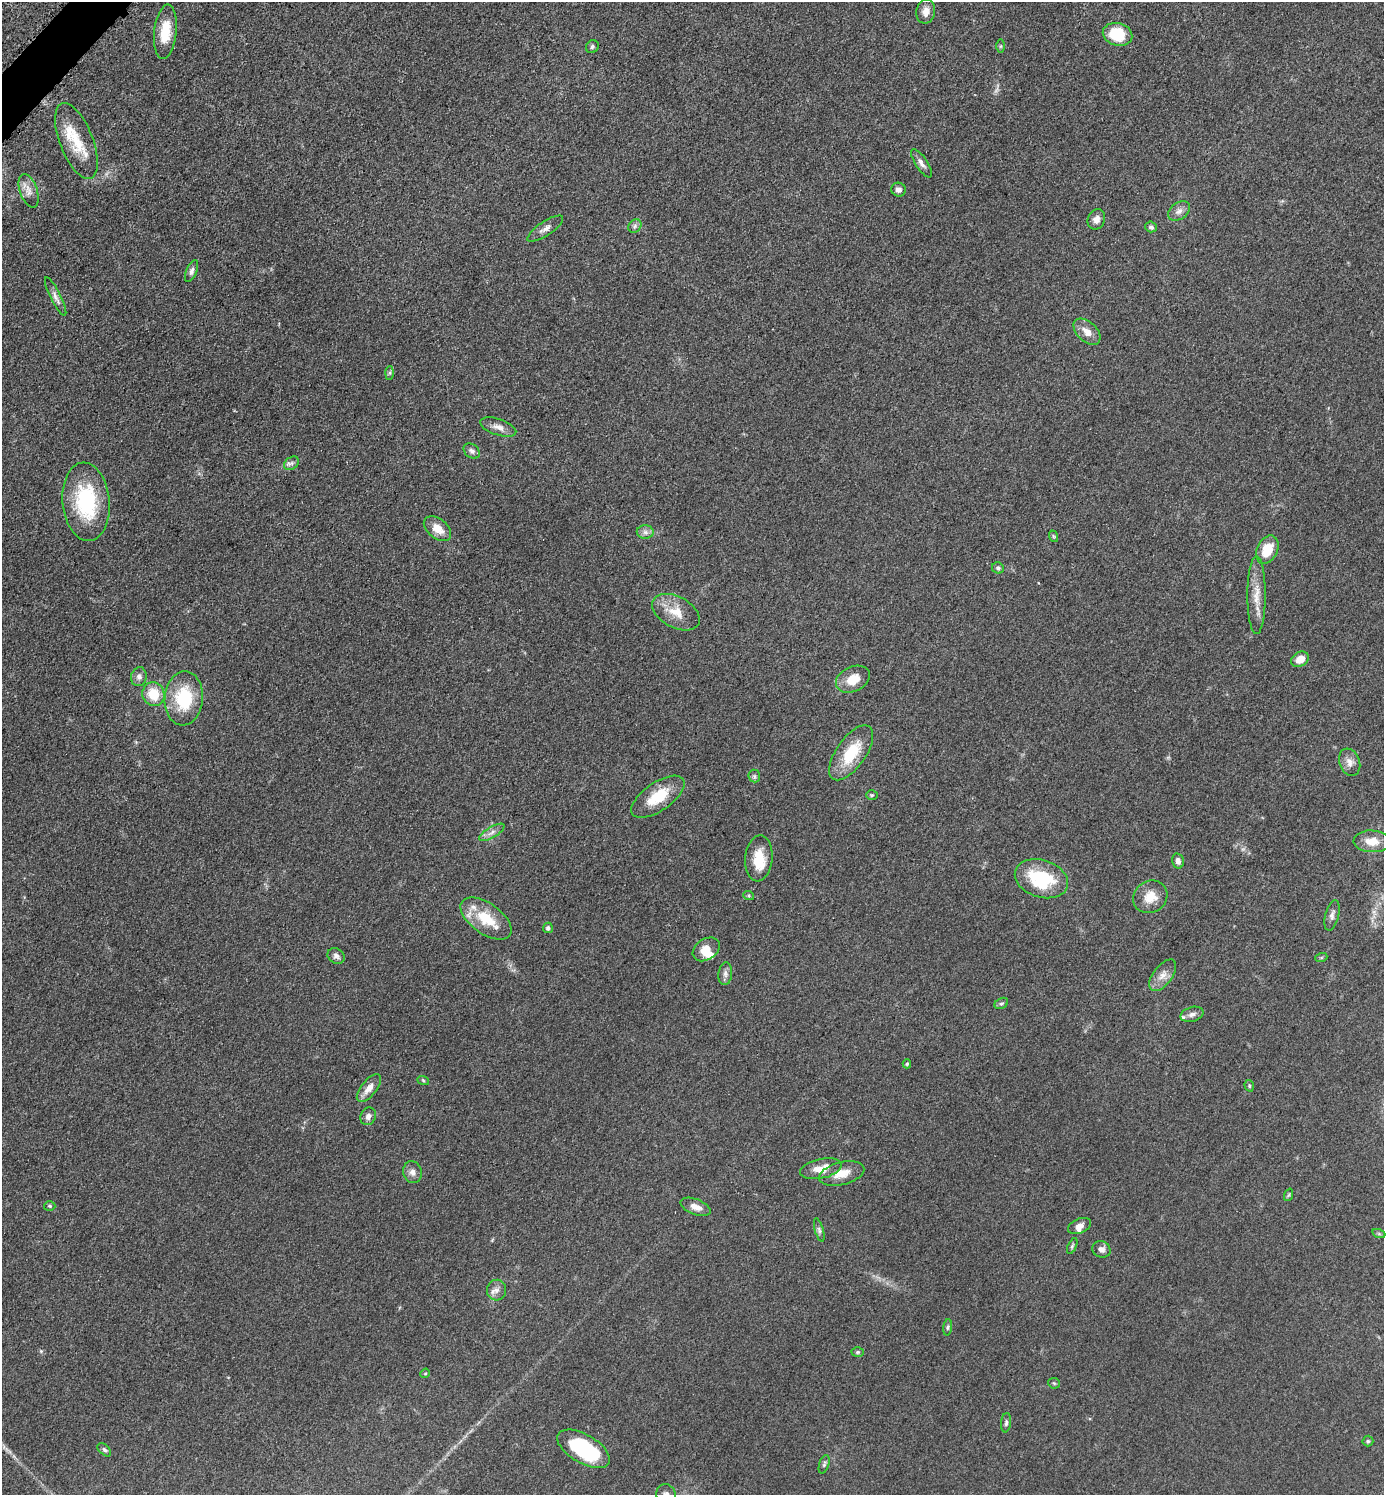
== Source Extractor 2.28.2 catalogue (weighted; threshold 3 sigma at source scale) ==
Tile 11 of 4 x 4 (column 3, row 3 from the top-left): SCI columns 2973-4354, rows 1513-3005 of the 6049 x 6048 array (HDU 1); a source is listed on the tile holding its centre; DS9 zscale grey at full resolution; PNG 1386 x 1497 px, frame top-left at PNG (2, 2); each listed source drawn as its Kron ellipse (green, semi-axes under 4 px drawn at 4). Shown black and unused: <1% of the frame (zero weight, under 3 of 5 exposures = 4% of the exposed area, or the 3 px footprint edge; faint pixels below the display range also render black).
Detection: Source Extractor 2.28.2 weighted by HDU 2 'WHT'; one run over the whole footprint, this tile lists its part. Background 0.05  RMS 0.0054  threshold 0.0244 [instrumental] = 3 sigma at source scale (4.5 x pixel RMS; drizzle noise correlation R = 1.50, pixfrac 1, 0.05/0.05 arcsec/px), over >= 5 px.
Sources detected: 89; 1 too faint to see at this stretch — neither listed nor drawn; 5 inside a brighter listed object's ellipse — not listed separately; the other 83 listed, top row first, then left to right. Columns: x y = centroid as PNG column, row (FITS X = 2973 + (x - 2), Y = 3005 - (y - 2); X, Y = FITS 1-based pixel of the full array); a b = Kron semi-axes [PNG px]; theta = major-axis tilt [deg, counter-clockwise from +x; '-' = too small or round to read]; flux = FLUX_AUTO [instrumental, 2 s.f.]
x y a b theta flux
926 12 12 9 79 3.7
165 32 27 11 84 13
1117 34 15 11 -15 19
1000 46 6 4 89 0.77
592 47 7 6 - 1.1
76 141 40 16 -69 18
921 163 16 6 -56 2.6
898 190 7 7 - 2.1
29 191 17 8 -70 4.5
1179 211 12 8 37 2.9
1096 219 10 8 67 3.1
635 226 7 6 - 1.4
1151 227 6 5 - 1.4
545 229 21 7 34 3.3
192 271 12 5 68 2
56 296 21 5 -64 2.8
1087 332 16 10 -44 5
390 373 7 4 89 0.8
498 427 19 8 -19 3.7
472 451 9 6 -37 1.7
291 463 8 6 37 1.6
86 502 39 23 -85 44
437 529 16 9 -39 6.9
645 532 8 7 - 2
1053 536 6 3 -71 0.65
1267 550 15 10 65 12
998 568 6 5 - 1.2
1256 595 39 9 90 9.1
676 612 25 15 -28 10
1300 659 9 7 30 6.5
139 677 9 7 77 2.1
853 679 18 12 25 9.7
153 694 12 11 - 13
184 698 27 19 85 27
851 753 32 14 55 20
1350 762 14 10 -70 4
754 776 6 6 - 1.1
872 795 6 4 1 0.76
658 797 31 14 35 16
492 832 14 5 31 2.6
1372 841 18 11 -3 8.1
759 858 23 13 84 12
1178 861 7 5 -77 2.4
1041 879 27 18 -18 33
749 896 5 3 - 0.7
1150 897 18 16 35 8.8
1332 915 16 6 76 2.4
486 918 29 15 -35 18
548 928 5 5 - 1.2
706 949 15 10 33 7.1
336 956 9 7 -34 1.9
1321 958 6 4 19 0.65
725 974 11 7 84 2.1
1163 975 18 9 53 4.8
1001 1003 7 5 29 1
1192 1014 12 7 16 2.7
907 1064 4 4 - 0.75
423 1080 6 4 -20 0.72
1249 1086 6 4 -72 0.74
369 1088 17 7 50 5
368 1116 9 7 65 2.5
821 1169 21 9 12 7.1
412 1172 11 9 -75 3
842 1173 23 11 14 8
1288 1195 6 4 70 0.71
50 1206 5 5 - 0.78
696 1207 16 7 -21 4.3
1080 1226 12 7 21 2.8
819 1230 12 4 -74 1.4
1379 1234 7 4 -19 0.8
1072 1246 8 4 65 0.96
1101 1249 9 8 - 2.5
497 1290 10 9 - 3.1
948 1327 8 4 83 0.97
858 1352 6 5 - 0.84
425 1373 5 4 - 0.63
1054 1383 6 5 - 0.79
1006 1423 9 5 84 1.2
1368 1441 5 5 - 0.82
583 1449 29 14 -30 43
104 1450 8 5 -44 1.2
824 1464 9 5 72 1.2
666 1494 10 9 - 2.6
Isophote crosses this tile's border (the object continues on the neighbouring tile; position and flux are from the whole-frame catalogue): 1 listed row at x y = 666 1494